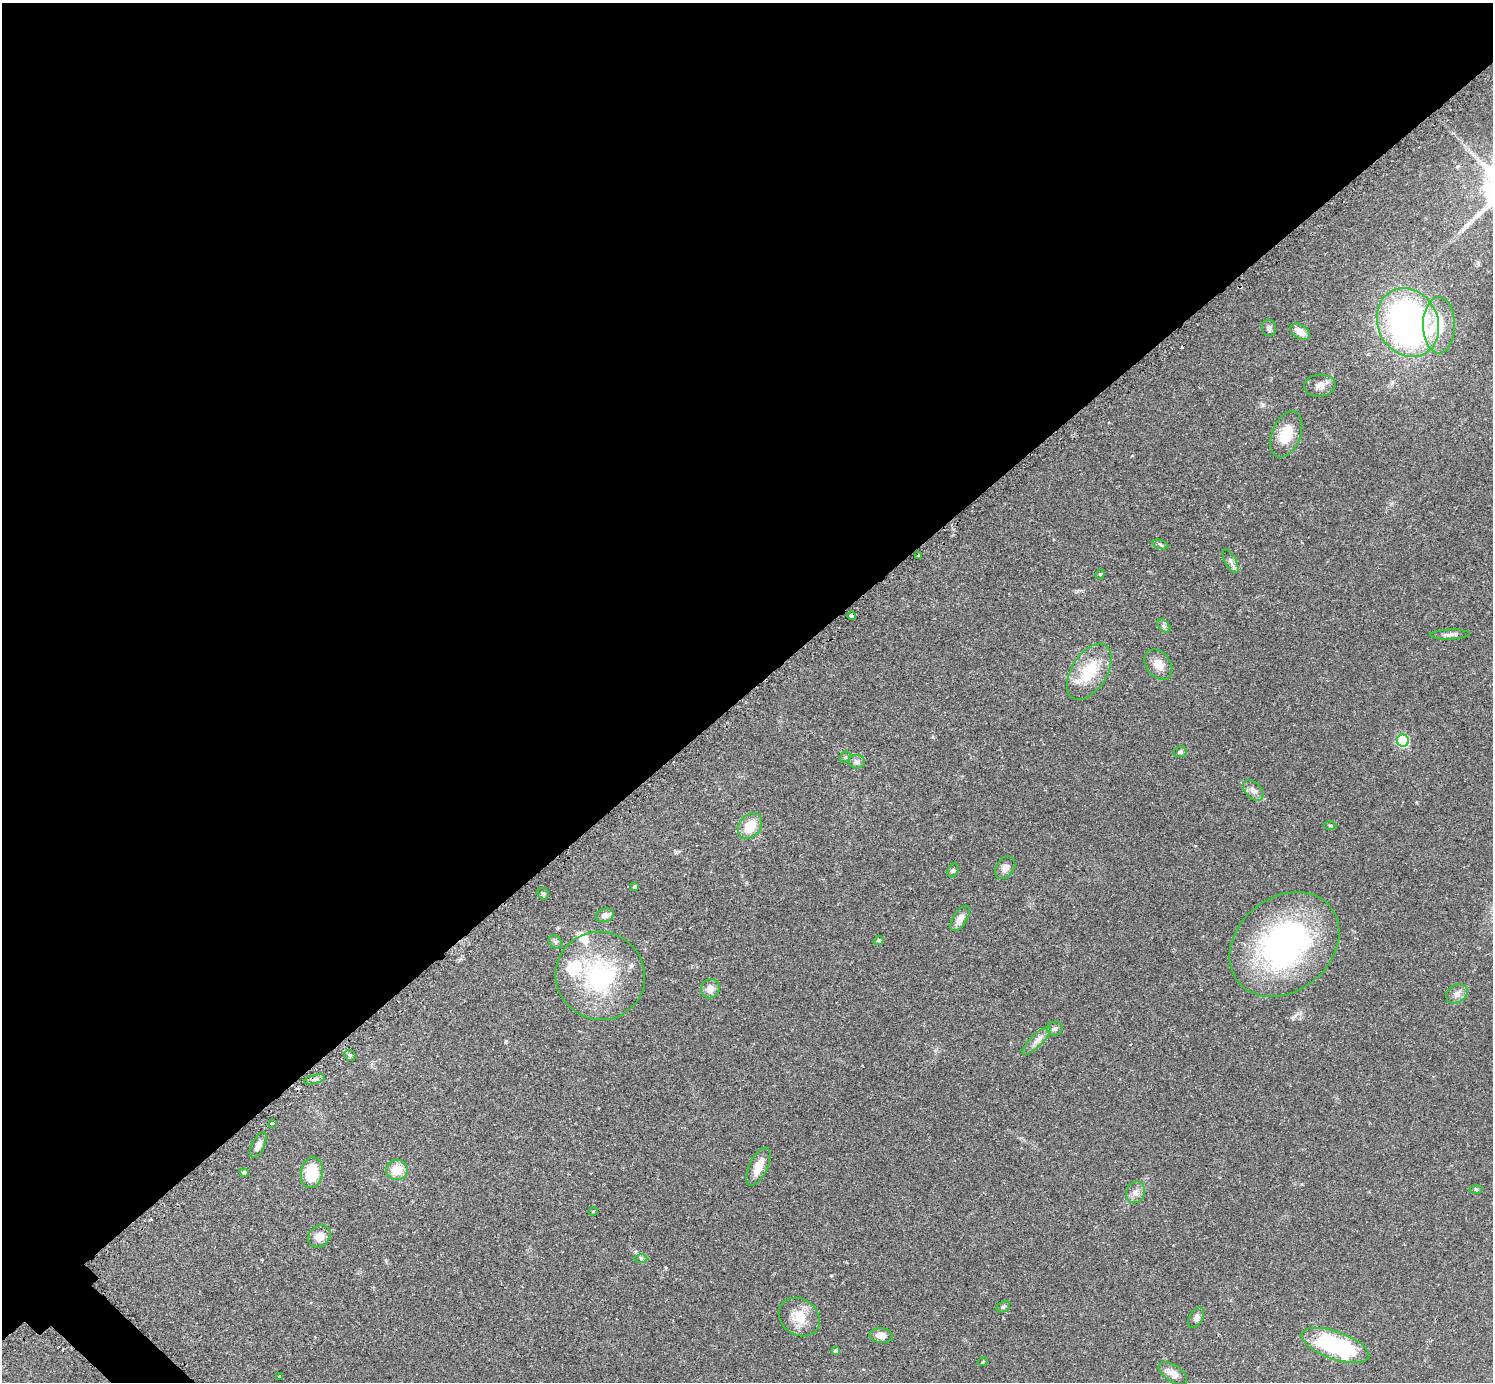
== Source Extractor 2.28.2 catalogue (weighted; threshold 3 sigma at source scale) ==
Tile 2 of 4 x 4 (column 2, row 1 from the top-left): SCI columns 1519-3009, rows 4327-5706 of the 6041 x 6040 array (HDU 1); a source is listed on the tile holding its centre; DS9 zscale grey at full resolution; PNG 1495 x 1384 px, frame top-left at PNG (2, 3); each listed source drawn as its Kron ellipse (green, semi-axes under 4 px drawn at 4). Shown black and unused: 51% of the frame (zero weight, under 2 of 3 exposures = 2% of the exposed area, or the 3 px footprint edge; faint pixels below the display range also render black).
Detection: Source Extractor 2.28.2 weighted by HDU 2 'WHT'; one run over the whole footprint, this tile lists its part. Background 0.079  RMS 0.0056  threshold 0.0251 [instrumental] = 3 sigma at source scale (4.5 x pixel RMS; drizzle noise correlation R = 1.50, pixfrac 1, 0.05/0.05 arcsec/px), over >= 5 px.
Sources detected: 62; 1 cosmic-ray / hot-pixel residue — neither listed nor drawn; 3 inside a brighter listed object's ellipse — not listed separately; the other 58 listed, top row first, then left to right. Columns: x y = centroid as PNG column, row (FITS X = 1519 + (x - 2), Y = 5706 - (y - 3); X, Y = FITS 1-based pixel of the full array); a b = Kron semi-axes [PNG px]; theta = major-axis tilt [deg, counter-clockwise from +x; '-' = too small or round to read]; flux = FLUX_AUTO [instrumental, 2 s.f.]
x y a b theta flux
1408 323 35 30 -64 180
1439 325 28 16 -89 17
1269 328 8 7 - 1.7
1300 332 11 7 -34 5.2
1320 386 16 11 6 4.2
1286 434 24 14 68 13
1160 544 8 3 -19 0.86
918 556 3 2 - 0.49
1231 561 13 5 -62 2.1
1100 574 5 4 - 0.64
852 615 4 3 - 4.5
1164 626 8 5 -45 1.2
1450 634 20 5 2 2.4
1158 664 17 12 -54 6
1089 672 31 17 58 20
1403 741 6 6 - 50
1180 752 7 5 10 1.4
845 757 6 5 - 0.79
857 762 8 7 - 1.9
1253 790 12 8 -46 2.9
1330 825 6 4 1 0.63
750 826 14 10 54 10
1005 868 12 9 53 3
953 870 7 5 63 1
635 887 4 3 - 1.2
543 894 6 5 - 0.8
605 915 9 6 17 3.2
960 918 14 7 58 4.4
879 940 5 4 - 0.8
555 942 7 6 - 1.2
1284 944 59 47 39 130
600 976 45 44 - 62
710 989 10 9 - 4.2
1457 994 11 9 35 2.8
1055 1029 8 7 - 1.5
1037 1041 19 6 44 3.5
350 1055 6 5 - 0.99
315 1079 11 3 15 1.4
272 1123 4 3 - 1.1
258 1145 14 6 64 3.2
758 1167 20 9 65 7.6
397 1170 11 10 - 9.3
244 1173 4 4 - 1.5
312 1173 15 11 80 15
1476 1189 6 4 -1 0.77
1135 1192 11 9 67 3.1
593 1211 5 3 - 0.4
319 1236 12 10 48 5
641 1258 6 4 -1 0.82
1003 1307 7 5 22 1.1
799 1317 22 18 -36 11
1196 1318 11 6 59 1.8
881 1336 12 7 -7 4.8
1335 1345 35 14 -19 56
836 1351 4 4 - 1.6
983 1361 5 3 - 0.51
1173 1373 16 8 -35 4.4
279 1376 3 3 - 1.2